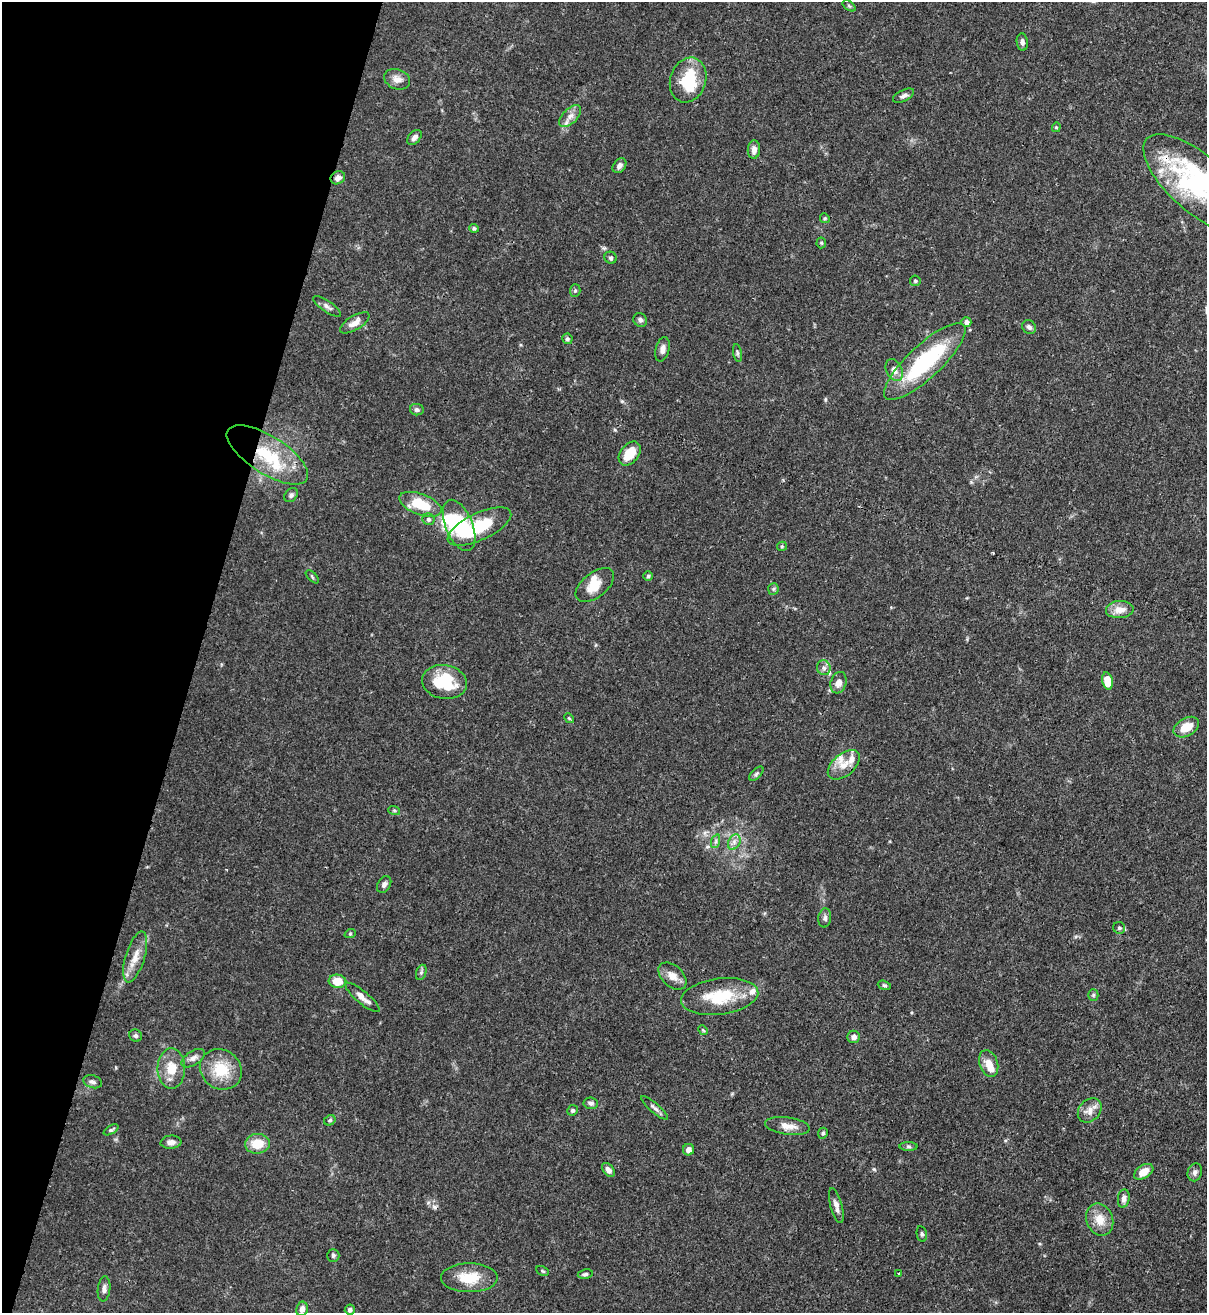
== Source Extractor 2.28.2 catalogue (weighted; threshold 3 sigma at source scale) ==
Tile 9 of 4 x 4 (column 1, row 3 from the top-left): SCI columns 221-1425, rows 1345-2655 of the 5383 x 5308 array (HDU 1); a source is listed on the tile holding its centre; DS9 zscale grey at full resolution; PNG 1209 x 1315 px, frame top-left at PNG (2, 2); each listed source drawn as its Kron ellipse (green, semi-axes under 4 px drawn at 4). Shown black and unused: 16% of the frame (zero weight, under 3 of 4 exposures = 7% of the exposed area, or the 3 px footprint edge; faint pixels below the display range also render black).
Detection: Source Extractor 2.28.2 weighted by HDU 2 'WHT'; one run over the whole footprint, this tile lists its part. Background 0.1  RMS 0.0041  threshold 0.0185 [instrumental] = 3 sigma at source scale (4.5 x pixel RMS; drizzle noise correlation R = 1.50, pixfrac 1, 0.05/0.05 arcsec/px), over >= 5 px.
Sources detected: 112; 2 inside a brighter object's white glare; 1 cosmic-ray / hot-pixel residue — neither listed nor drawn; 9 inside a brighter listed object's ellipse — not listed separately; the other 100 listed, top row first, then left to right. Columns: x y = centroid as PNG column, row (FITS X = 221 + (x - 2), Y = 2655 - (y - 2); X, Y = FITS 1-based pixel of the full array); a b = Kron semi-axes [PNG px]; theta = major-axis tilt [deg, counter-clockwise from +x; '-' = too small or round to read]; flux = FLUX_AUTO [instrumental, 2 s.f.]
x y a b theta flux
849 6 7 4 -37 0.59
1022 42 8 5 -84 1.5
397 79 13 10 -21 3
688 80 23 18 71 18
903 96 11 5 27 1.6
570 116 13 7 45 2.8
1056 127 5 4 - 0.54
414 137 9 5 46 1.6
754 150 9 6 86 2.2
619 166 8 6 51 1.6
338 178 7 6 - 2
1198 184 68 28 -41 63
825 218 5 4 - 0.58
474 228 5 4 - 0.73
821 243 5 5 - 0.59
611 258 6 5 - 0.88
915 281 5 5 - 0.7
575 290 6 5 - 0.72
327 306 16 5 -34 1.7
640 320 7 6 - 1.3
966 322 5 5 - 1.6
355 323 17 7 31 3.3
1029 327 7 6 - 1.4
567 339 5 5 - 0.81
662 349 12 7 76 2.3
737 353 9 3 -79 0.78
925 362 53 16 43 42
894 370 11 8 -63 2.6
417 410 7 5 -9 1.1
630 454 13 9 51 8.7
267 455 46 19 -32 25
291 495 8 6 47 1.2
420 504 22 10 -21 13
428 519 6 6 - 1.1
459 525 27 13 -67 25
479 526 34 13 25 21
782 546 5 4 - 0.55
648 576 5 4 - 0.62
312 577 8 3 -45 0.55
595 585 22 12 38 7.1
773 589 6 5 - 0.68
1120 610 14 8 3 4.6
824 668 7 7 - 1.5
1107 681 9 5 -76 12
444 682 23 17 -10 20
838 683 11 7 71 3.1
569 718 5 4 - 0.53
1186 727 14 9 30 6.5
844 765 19 11 40 5.1
756 774 9 4 45 0.82
394 810 6 4 -19 0.53
716 841 7 4 72 1
734 842 8 5 61 1.7
384 884 9 6 57 1.4
825 918 9 6 85 1.3
1119 928 6 5 - 0.84
350 934 6 3 19 0.46
135 957 26 9 73 6.1
421 972 8 5 70 0.82
672 976 16 10 -43 4
337 981 8 7 - 7
884 985 7 4 -18 0.64
1093 995 5 5 - 0.65
720 996 39 18 7 18
362 997 21 6 -40 3.4
703 1030 5 4 - 0.45
136 1036 6 6 - 0.95
854 1037 6 6 - 1.9
193 1058 13 7 34 2
989 1063 14 9 -71 4.5
171 1069 20 14 -90 8.2
221 1069 22 19 -37 13
92 1082 10 6 -16 1.4
591 1103 7 5 -7 1.1
654 1108 17 4 -40 1.6
572 1110 5 5 - 0.9
1090 1110 13 10 48 3.4
330 1120 6 5 - 0.76
787 1126 22 8 -8 4.2
111 1130 8 4 30 0.78
823 1133 5 4 - 0.85
171 1142 10 6 5 2
257 1144 12 10 4 8.1
908 1146 9 4 -1 0.84
688 1150 6 5 - 2.3
608 1170 8 5 -51 1.9
1144 1172 10 6 32 5.2
1195 1172 9 7 71 1.5
1124 1199 9 6 82 1.9
836 1206 18 6 -76 2.4
1100 1220 16 13 -69 6.4
922 1234 8 5 -79 0.84
333 1255 6 6 - 0.94
542 1271 7 4 -27 0.59
585 1274 7 4 8 0.85
899 1274 3 2 - 0.66
469 1278 28 14 0 11
104 1289 12 6 84 1.7
302 1309 7 6 - 2
350 1310 5 5 - 1.1
Overlapping masked pixels (flux is a lower limit): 3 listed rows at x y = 338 178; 1198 184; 267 455
Isophote crosses this tile's border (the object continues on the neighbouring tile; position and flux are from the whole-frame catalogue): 1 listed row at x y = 1198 184